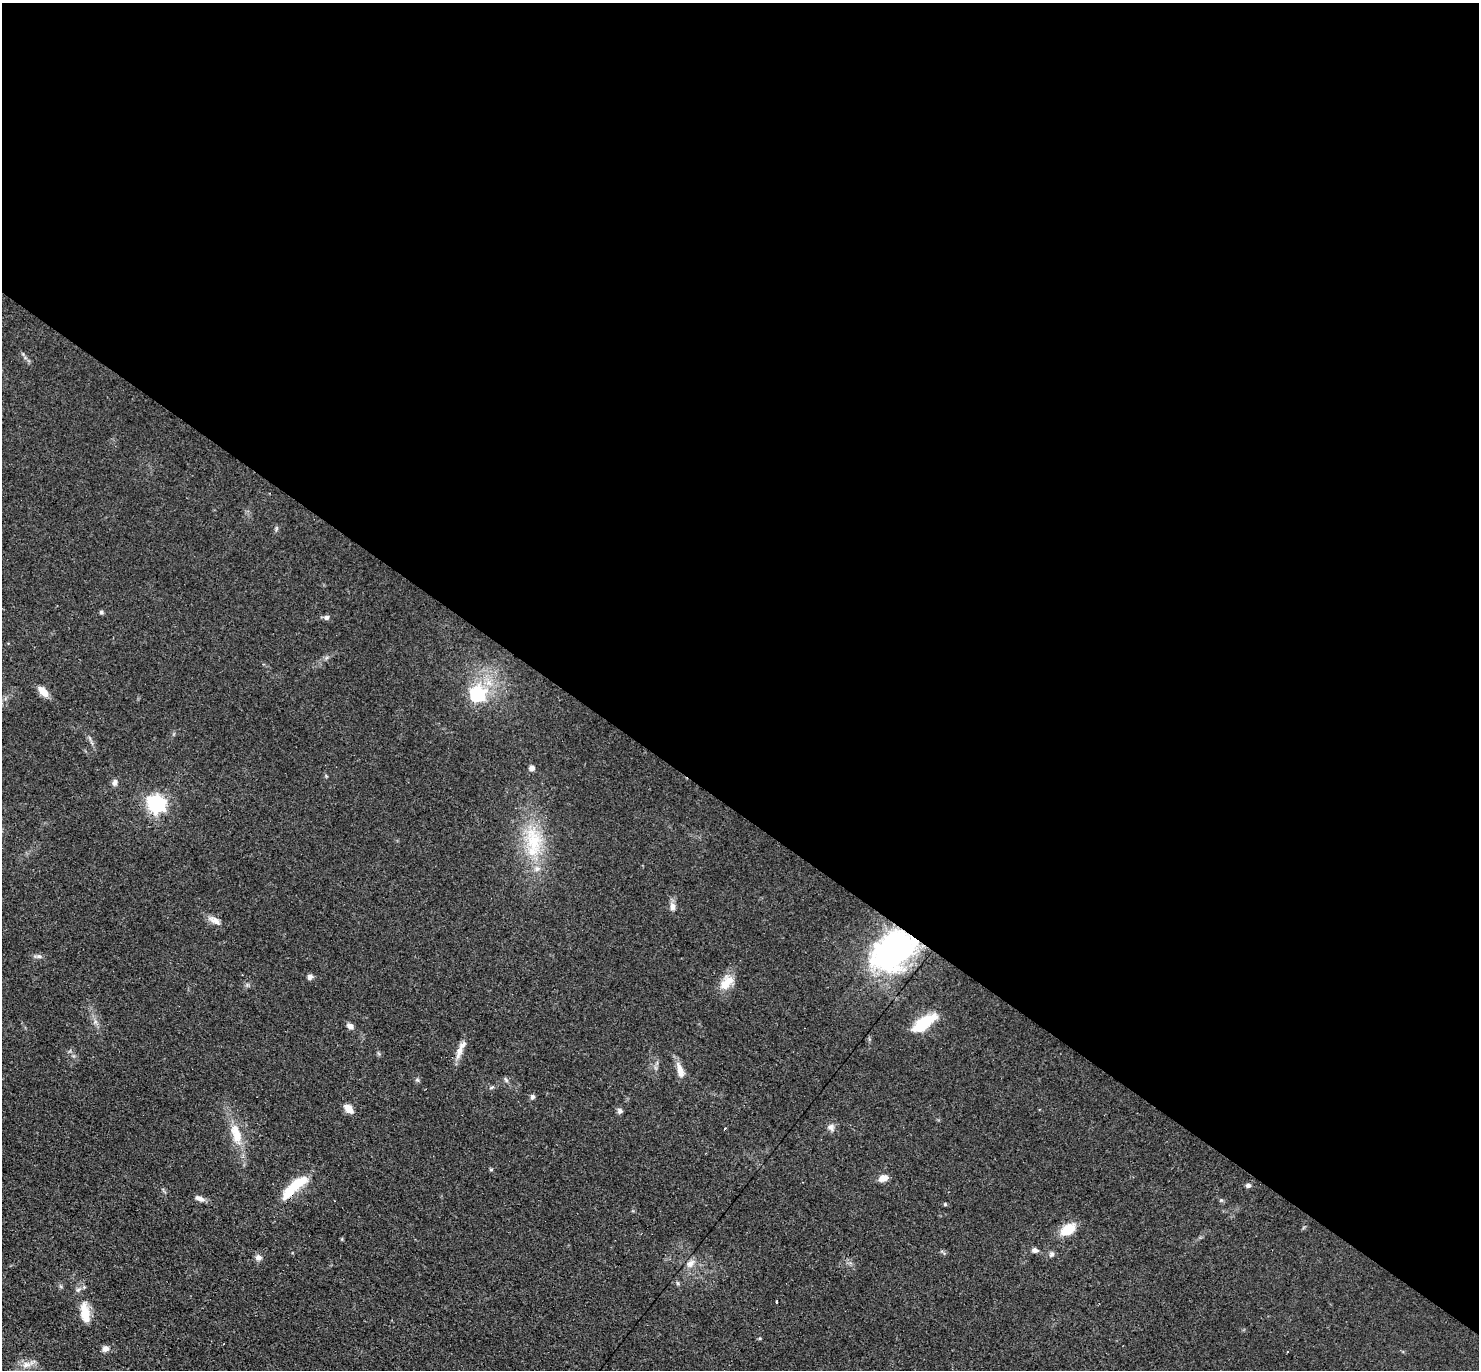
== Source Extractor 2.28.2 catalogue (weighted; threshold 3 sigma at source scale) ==
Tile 3 of 4 x 4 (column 3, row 1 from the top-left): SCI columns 3085-4561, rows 4399-5766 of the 6088 x 6079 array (HDU 1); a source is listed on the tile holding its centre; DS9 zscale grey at full resolution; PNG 1481 x 1372 px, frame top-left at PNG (2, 3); no overlay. Shown black and unused: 59% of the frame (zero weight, under 3 of 4 exposures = <1% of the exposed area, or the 3 px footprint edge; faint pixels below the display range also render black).
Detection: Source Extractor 2.28.2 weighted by HDU 2 'WHT'; one run over the whole footprint, this tile lists its part. Background 0.0606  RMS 0.0057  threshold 0.0255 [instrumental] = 3 sigma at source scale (4.5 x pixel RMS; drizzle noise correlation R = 1.50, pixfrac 1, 0.05/0.05 arcsec/px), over >= 5 px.
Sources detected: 46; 1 cosmic-ray / hot-pixel residue — not listed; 3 inside a brighter listed object's ellipse — not listed separately; the other 42 listed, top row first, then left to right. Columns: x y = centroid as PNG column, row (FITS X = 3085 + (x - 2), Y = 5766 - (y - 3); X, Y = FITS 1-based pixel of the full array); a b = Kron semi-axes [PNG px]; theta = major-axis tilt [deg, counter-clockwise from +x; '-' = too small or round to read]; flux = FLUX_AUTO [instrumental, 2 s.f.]
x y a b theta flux
101 612 5 4 - 1.2
326 617 8 7 - 1.6
43 692 14 8 -47 5.6
477 694 7 7 - 97
532 768 5 5 - 2.7
115 782 8 6 76 2
156 804 7 7 - 200
533 841 45 21 -75 34
673 906 9 7 -89 2.9
215 920 18 8 -30 4.1
893 950 48 34 37 130
39 956 6 5 - 1.3
310 977 7 6 - 1.8
727 982 23 13 48 9
923 1023 28 11 37 23
350 1026 9 6 -28 2.4
460 1050 24 7 71 5.3
680 1071 20 8 -74 5.6
492 1087 6 3 19 0.77
532 1097 6 5 - 1.4
348 1109 11 7 -45 5.6
620 1111 6 6 - 1.7
831 1127 10 8 -74 2.4
236 1133 31 13 -74 13
491 1169 5 4 - 0.7
883 1178 10 7 13 4.7
1248 1185 7 6 - 1.4
294 1186 41 10 41 18
200 1199 12 6 -26 2.6
1221 1200 5 5 - 0.75
945 1204 5 5 - 0.64
1068 1229 16 10 32 13
1035 1250 8 7 - 1.8
1051 1254 8 6 68 1.6
259 1258 9 8 - 2.2
690 1264 12 8 53 3.6
78 1289 7 4 20 1.1
777 1302 3 3 - 1.7
85 1313 22 10 -79 11
760 1338 5 4 - 0.6
106 1348 8 7 - 2.7
26 1365 13 8 16 4.6
Overlapping masked pixels (flux is a lower limit): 3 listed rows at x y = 156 804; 893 950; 294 1186